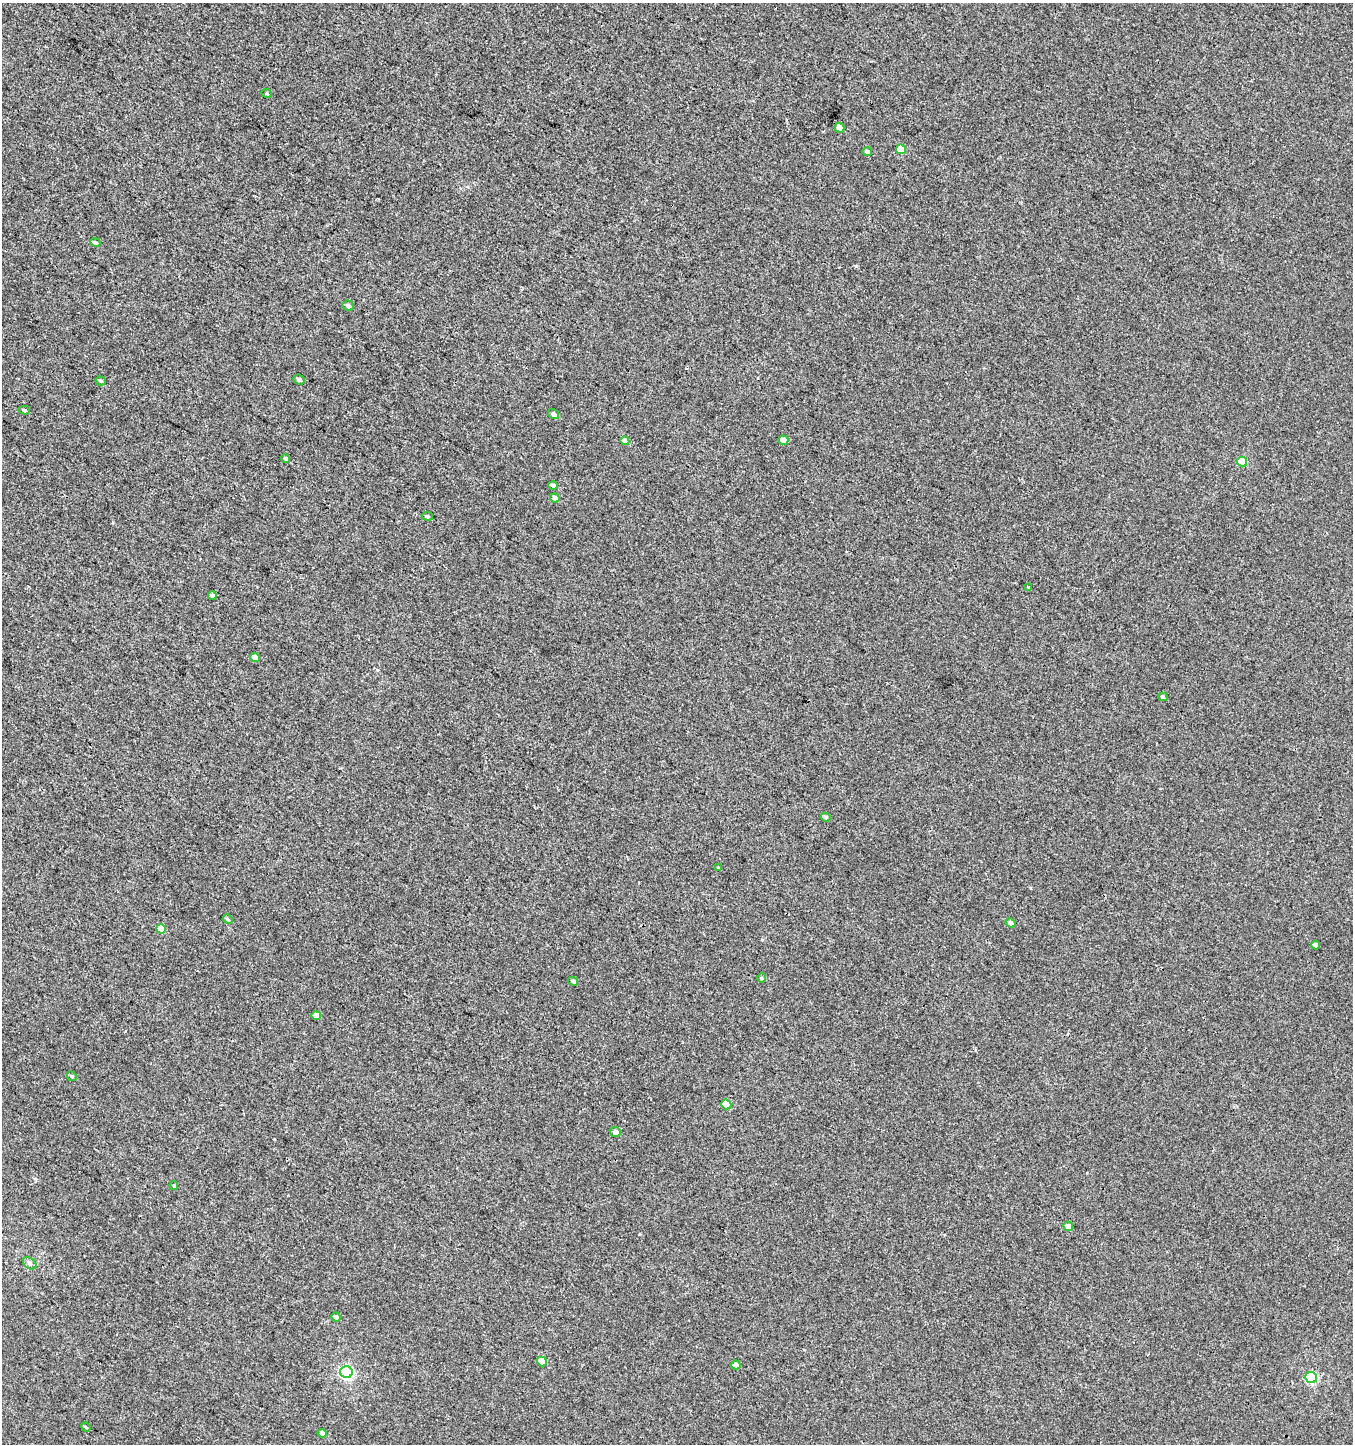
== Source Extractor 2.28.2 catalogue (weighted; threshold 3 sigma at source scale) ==
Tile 11 of 4 x 4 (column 3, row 3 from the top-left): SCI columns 2970-4320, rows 1444-2885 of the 5869 x 5776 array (HDU 1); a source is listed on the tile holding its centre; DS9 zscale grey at full resolution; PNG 1355 x 1446 px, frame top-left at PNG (2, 3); each listed source drawn as its Kron ellipse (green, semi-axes under 4 px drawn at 4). Shown black and unused: <1% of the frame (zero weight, under 3 of 4 exposures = <1% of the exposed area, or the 3 px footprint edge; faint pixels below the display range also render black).
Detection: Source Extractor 2.28.2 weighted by HDU 2 'WHT'; one run over the whole footprint, this tile lists its part. Background 0.00105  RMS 0.0035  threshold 0.0159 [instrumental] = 3 sigma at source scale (4.5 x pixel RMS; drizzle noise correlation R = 1.50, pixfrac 1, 0.0396/0.0396 arcsec/px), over >= 5 px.
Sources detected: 43; all 43 listed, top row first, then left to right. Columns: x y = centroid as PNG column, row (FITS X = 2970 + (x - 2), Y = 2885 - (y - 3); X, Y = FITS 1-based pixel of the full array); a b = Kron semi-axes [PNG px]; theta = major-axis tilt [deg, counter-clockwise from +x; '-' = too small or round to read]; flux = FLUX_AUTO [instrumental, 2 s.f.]
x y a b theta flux
267 94 5 3 - 0.31
840 128 5 4 - 2.6
901 149 5 4 - 5.9
867 152 5 4 - 1.1
95 242 5 3 - 0.61
348 306 6 5 - 0.9
299 379 6 4 -24 0.91
101 381 5 4 - 0.57
24 410 5 4 - 0.64
554 414 6 5 - 1.2
783 440 5 4 - 2.2
625 441 4 4 - 2.8
285 459 4 4 - 0.68
1242 462 5 5 - 13
553 485 5 4 - 1.2
555 498 5 4 - 1.9
427 516 6 3 -7 0.5
1028 587 3 3 - 0.9
212 596 4 3 - 0.9
255 657 5 4 - 1.9
1163 697 5 3 - 0.47
826 817 5 4 - 0.66
718 868 4 3 - 0.31
228 919 5 4 - 0.47
1010 923 5 4 - 1.5
161 929 5 4 - 5.4
1316 945 4 4 - 1.4
761 978 5 3 - 0.36
573 981 5 4 - 0.75
316 1016 5 4 - 2.8
72 1076 5 4 - 0.54
726 1104 5 4 - 6.6
615 1132 5 5 - 1.2
174 1185 5 4 - 0.45
1068 1226 5 4 - 2.2
30 1263 7 5 -40 0.87
336 1317 5 4 - 1.5
542 1361 5 4 - 6.2
736 1365 5 4 - 1.9
346 1372 6 6 - 64
1311 1378 6 5 - 33
86 1427 5 4 - 0.38
322 1433 4 4 - 1.4